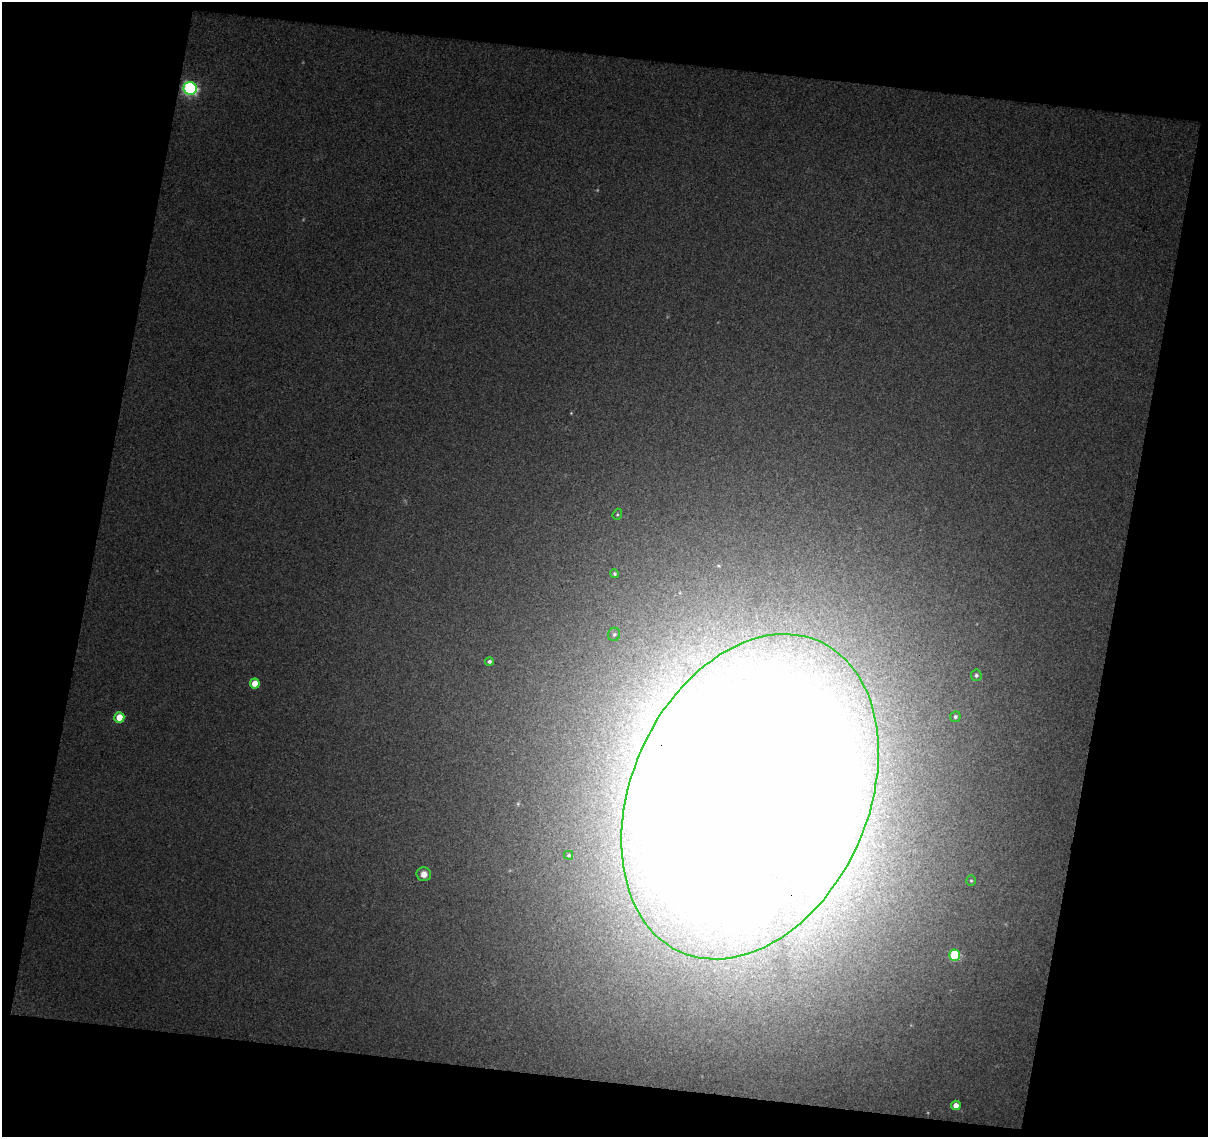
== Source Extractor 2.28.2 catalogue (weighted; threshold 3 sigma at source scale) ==
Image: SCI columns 16-1221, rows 58-1192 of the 1221 x 1254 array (HDU 1 of 3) = the unmasked area's bounding box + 8 px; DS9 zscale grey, full resolution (1 PNG px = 1 image px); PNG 1210 x 1139 px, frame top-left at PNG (2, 2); each listed source drawn as its Kron ellipse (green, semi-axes under 4 px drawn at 4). Shown black and unused: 24% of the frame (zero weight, under 3 of 4 exposures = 1% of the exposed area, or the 3 px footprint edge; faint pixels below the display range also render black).
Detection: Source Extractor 2.28.2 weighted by HDU 2 'WHT'. Background 0.0895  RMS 0.015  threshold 0.0694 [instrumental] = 3 sigma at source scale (4.5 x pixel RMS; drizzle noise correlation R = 1.50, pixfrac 1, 0.0396/0.0396 arcsec/px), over >= 5 px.
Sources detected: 18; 2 too faint to see at this stretch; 1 inside a brighter object's white glare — neither listed nor drawn; the other 15 listed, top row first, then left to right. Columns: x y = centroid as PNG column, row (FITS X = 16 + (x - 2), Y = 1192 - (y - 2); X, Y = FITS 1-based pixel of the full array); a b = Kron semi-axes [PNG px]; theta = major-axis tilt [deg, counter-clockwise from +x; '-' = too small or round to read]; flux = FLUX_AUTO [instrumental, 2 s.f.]
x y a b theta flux
190 88 6 6 - 390
617 514 6 4 69 2.2
614 574 4 4 - 3.2
614 634 7 6 - 3.6
489 661 4 4 - 3.6
976 675 6 5 - 3.3
255 683 5 5 - 28
119 717 5 5 - 35
955 717 5 5 - 3.5
750 797 170 118 66 13000
569 855 4 3 - 1.8
424 874 7 7 - 12
971 881 5 4 - 2.1
955 955 6 5 - 120
956 1105 5 4 - 16
Overlapping masked pixels (flux is a lower limit): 1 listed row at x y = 750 797